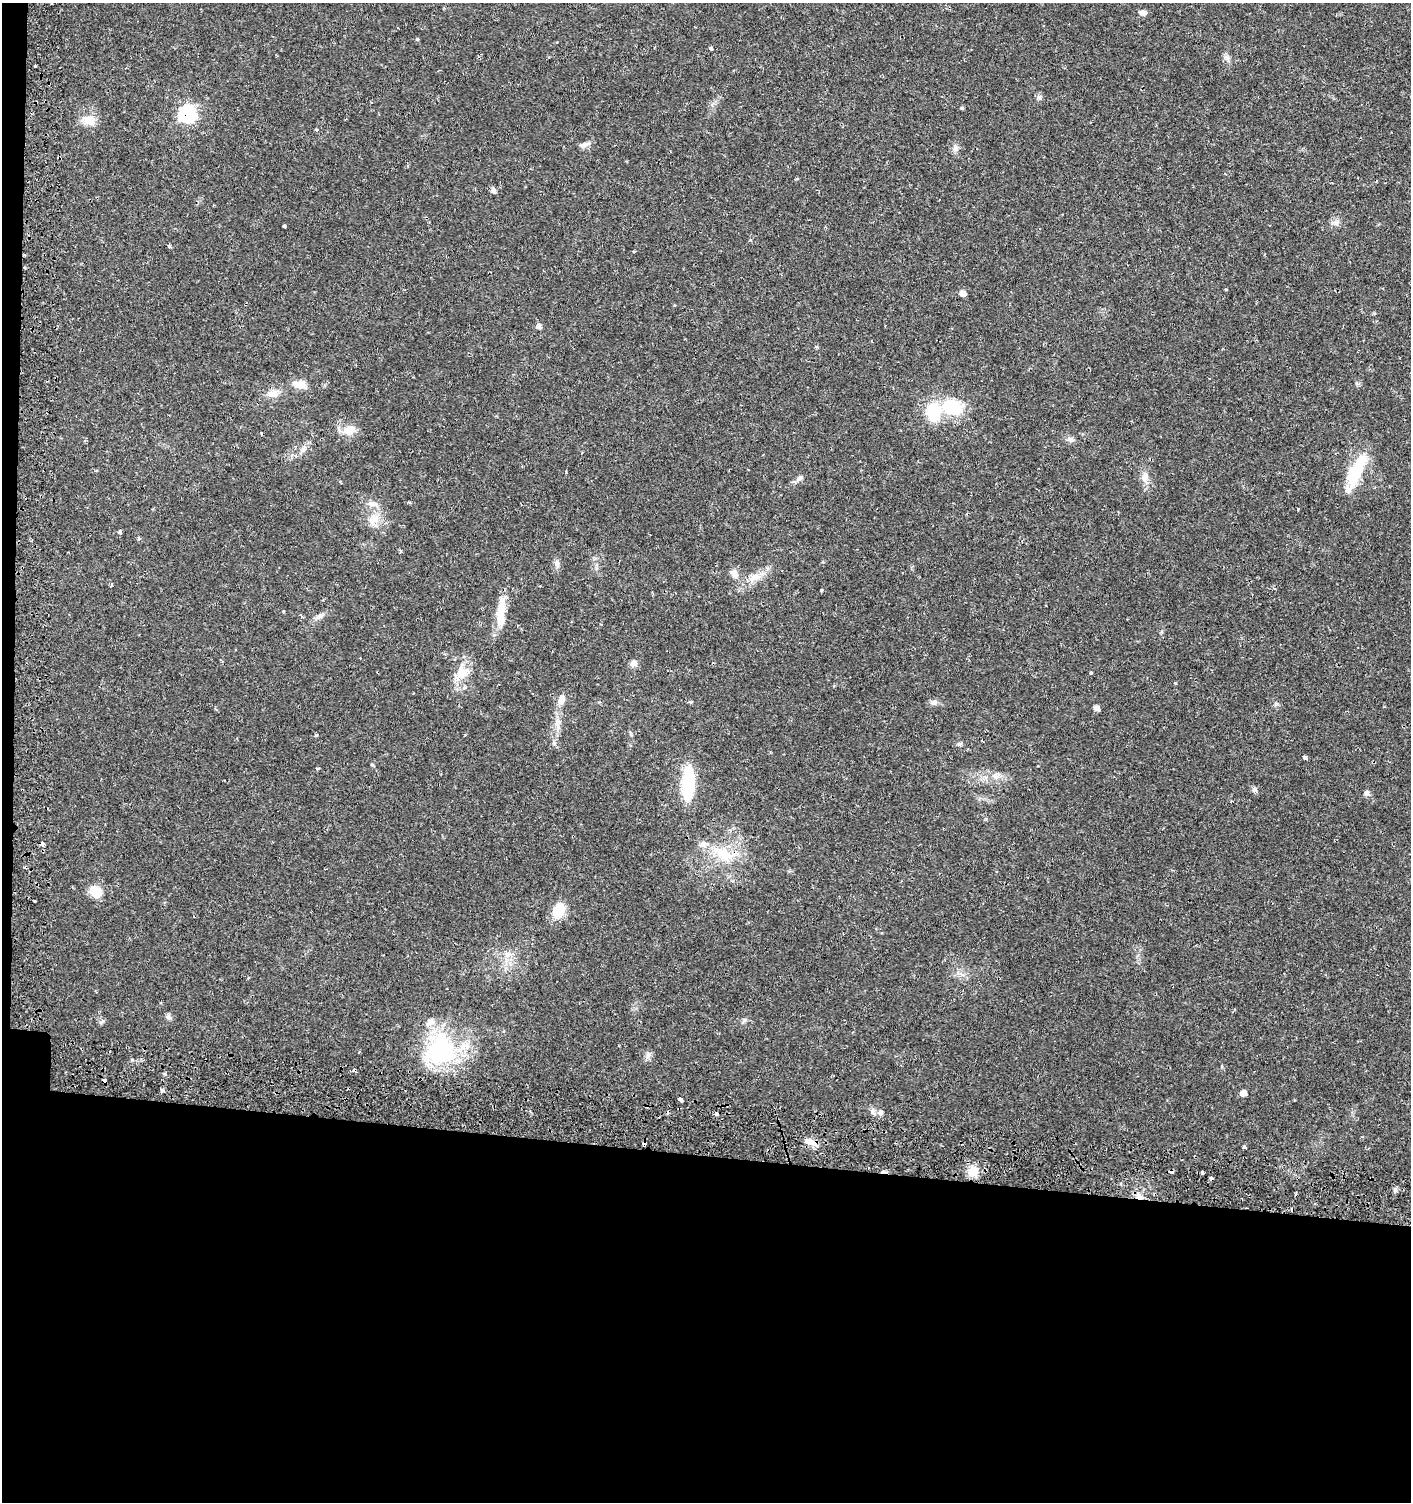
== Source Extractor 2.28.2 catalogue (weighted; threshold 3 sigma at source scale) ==
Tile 7 of 3 x 3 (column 1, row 3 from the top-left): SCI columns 337-1745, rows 59-1558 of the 4845 x 4632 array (HDU 1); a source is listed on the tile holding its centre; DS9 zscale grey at full resolution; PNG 1413 x 1504 px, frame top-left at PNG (2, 3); no overlay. Shown black and unused: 24% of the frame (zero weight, under 2 of 3 exposures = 5% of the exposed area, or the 3 px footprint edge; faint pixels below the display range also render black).
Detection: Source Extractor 2.28.2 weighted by HDU 2 'WHT'; one run over the whole footprint, this tile lists its part. Background 0.0151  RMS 0.0022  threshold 0.0101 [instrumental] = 3 sigma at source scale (4.5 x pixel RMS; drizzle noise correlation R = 1.50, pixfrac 1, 0.0396/0.0396 arcsec/px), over >= 5 px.
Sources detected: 95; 1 inside a brighter object's white glare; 10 cosmic-ray / hot-pixel residue — not listed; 4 inside a brighter listed object's ellipse — not listed separately; the other 80 listed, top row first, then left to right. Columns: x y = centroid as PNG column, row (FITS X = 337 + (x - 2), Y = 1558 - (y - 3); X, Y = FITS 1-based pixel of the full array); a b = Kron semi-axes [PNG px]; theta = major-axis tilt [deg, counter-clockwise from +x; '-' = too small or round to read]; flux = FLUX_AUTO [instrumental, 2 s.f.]
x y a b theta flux
1142 12 9 6 -12 1
417 39 5 3 - 0.2
711 48 4 4 - 1
1227 58 9 6 -39 0.76
35 66 3 2 - 0.2
1039 97 6 6 - 0.51
962 108 5 4 - 0.29
188 113 8 8 - 37
89 120 20 13 -12 2.9
316 130 3 3 - 0.97
585 144 15 6 14 0.9
955 148 9 6 90 0.81
494 190 7 6 - 0.72
1335 223 14 7 0 1
284 226 3 3 - 0.74
169 246 5 4 - 0.31
24 255 3 3 - 0.48
963 293 6 5 - 1.7
539 326 7 6 - 0.76
816 347 5 3 - 0.24
299 384 20 11 -7 2.3
273 393 15 11 1 2.2
952 407 27 19 -17 9.5
350 430 18 12 24 2.8
1070 439 10 6 -15 0.87
303 449 8 6 -46 0.68
1357 470 46 15 64 10
1145 477 17 7 79 1.6
800 478 10 6 30 0.83
409 502 6 3 -17 0.21
374 520 21 15 84 3.7
120 532 4 4 - 0.52
139 538 4 3 - 0.43
557 563 10 7 -75 0.92
734 574 13 9 -51 1.5
754 577 18 10 19 2.7
111 585 4 3 - 0.65
821 590 3 3 - 0.36
501 612 39 10 85 5.1
319 617 12 6 27 1
633 663 8 7 - 1.2
1091 673 4 3 - 0.23
462 674 26 13 29 3.9
1175 683 4 3 - 0.17
562 698 15 9 73 1.5
691 702 6 4 0 0.32
934 702 10 7 0 0.89
1096 708 5 5 - 1.2
558 723 11 6 49 1
554 743 6 5 - 0.45
959 744 8 4 -7 0.43
1305 758 4 3 - 1.2
372 765 5 3 - 0.21
996 776 11 7 -77 1.1
688 783 25 9 87 19
1254 790 10 5 -30 0.57
1366 793 7 6 - 0.66
43 844 4 3 - 2.8
723 854 32 17 -31 8
96 891 14 12 -35 3.9
558 910 15 11 63 6.2
508 954 9 9 - 1.5
168 1017 8 7 - 0.63
745 1020 7 6 - 0.51
440 1051 48 42 19 24
647 1056 7 4 70 0.65
163 1090 5 4 - 0.4
1243 1093 5 5 - 1.8
681 1100 5 4 - 3.1
872 1111 9 6 -90 0.71
880 1112 8 7 - 0.7
716 1113 4 3 - 6
811 1142 20 6 -17 1.8
1244 1147 4 3 - 0.49
973 1171 12 12 - 3.3
1171 1171 4 4 - 1.8
1202 1173 3 3 - 0.45
1211 1178 4 3 - 2.2
1395 1190 7 5 49 0.51
1139 1196 9 7 -65 1.4
Overlapping masked pixels (flux is a lower limit): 8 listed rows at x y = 188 113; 24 255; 43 844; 723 854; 811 1142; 1171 1171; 1211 1178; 1139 1196
Unlisted compact peaks at least as high as the median listed source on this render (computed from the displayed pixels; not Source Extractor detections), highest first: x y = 316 735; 132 1060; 165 1074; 283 611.